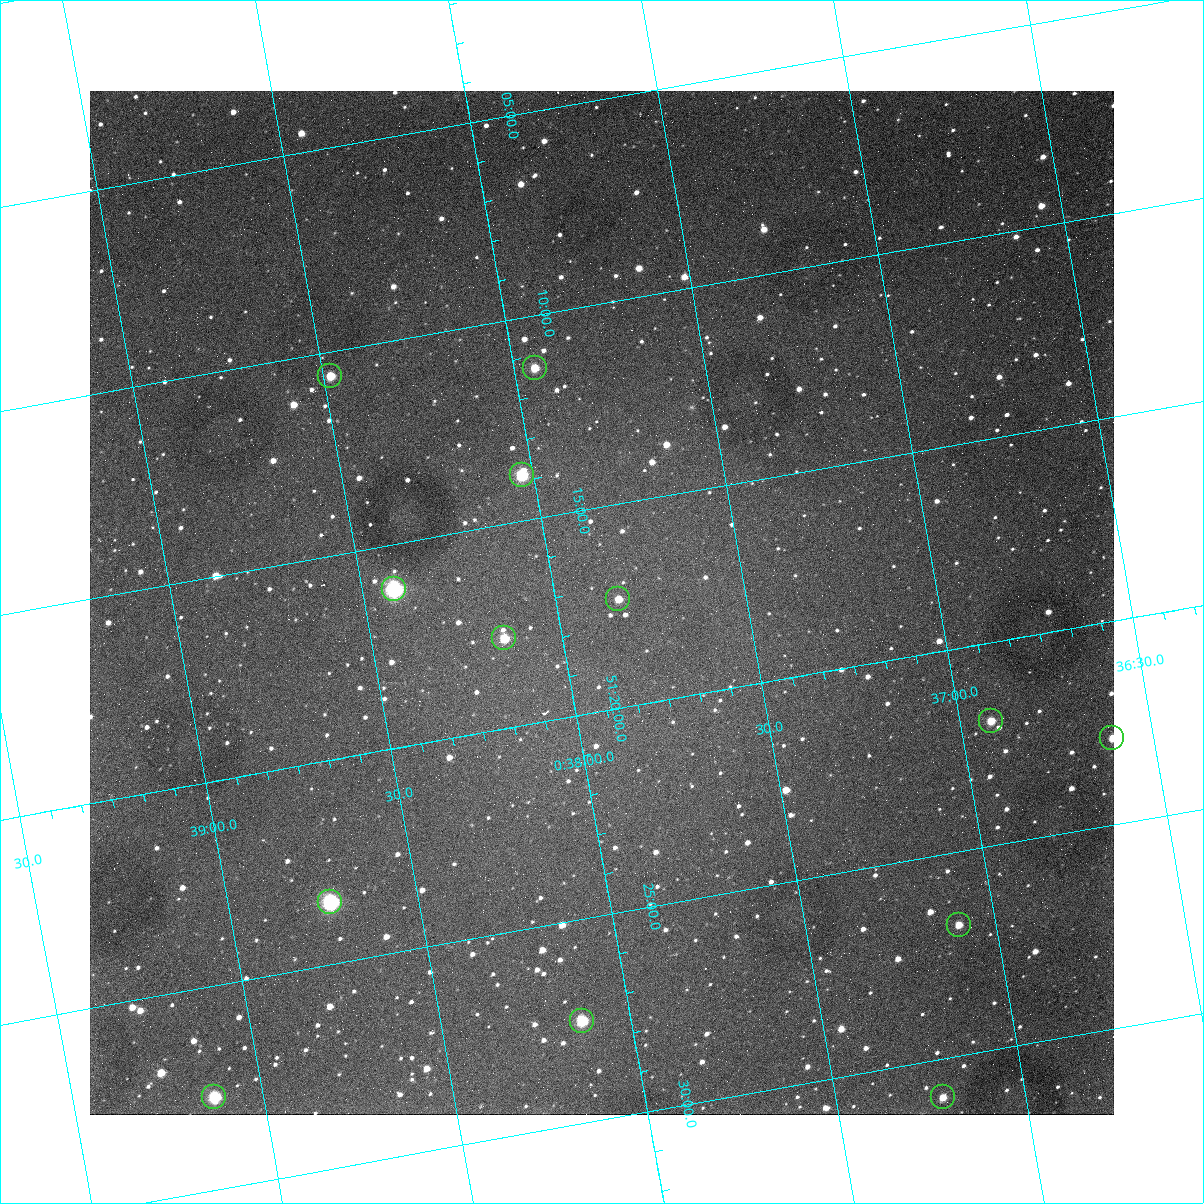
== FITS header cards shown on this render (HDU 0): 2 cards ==
NAXIS1  =                 1024
NAXIS2  =                 1024

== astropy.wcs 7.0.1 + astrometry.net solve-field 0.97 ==
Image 1024 x 1024 px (HDU 0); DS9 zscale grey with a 90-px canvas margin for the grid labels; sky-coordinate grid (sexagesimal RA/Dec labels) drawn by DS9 from the SOLVED WCS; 13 Tycho-2 reference stars matched to detected sources circled (green)
Header WCS: none
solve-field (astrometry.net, Tycho-2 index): SOLVED blind (the file carries no WCS)
Solved WCS: RA---TAN-SIP/DEC--TAN-SIP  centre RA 00:37:53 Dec +51:17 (9.47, +51.29 deg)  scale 1.49 arcsec/px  FOV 25.5' x 25.5'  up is -170 deg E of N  parity flipped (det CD > 0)
(file carries no celestial WCS; the grid is the blind solution)
Tycho-2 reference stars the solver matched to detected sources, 13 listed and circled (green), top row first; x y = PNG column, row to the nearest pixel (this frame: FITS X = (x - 90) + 1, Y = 1024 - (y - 91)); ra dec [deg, ICRS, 3 dp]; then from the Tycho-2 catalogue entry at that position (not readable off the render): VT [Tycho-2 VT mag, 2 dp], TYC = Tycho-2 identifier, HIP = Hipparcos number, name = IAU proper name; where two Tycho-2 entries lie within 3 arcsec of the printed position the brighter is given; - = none
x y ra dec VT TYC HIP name
535 368 9.486 +51.188 10.87 3261-2086-1 - -
330 376 9.620 +51.177 10.71 3261-2090-1 - -
522 475 9.507 +51.231 9.24 3261-2068-1 - -
394 589 9.604 +51.268 7.70 3261-1879-1 3018 -
618 599 9.459 +51.289 11.04 3261-1703-1 - -
504 638 9.538 +51.296 10.24 3261-1493-1 - -
991 721 9.229 +51.365 11.03 3261-2198-1 - -
1112 738 9.152 +51.381 11.06 3261-1519-1 - -
330 902 9.683 +51.391 7.88 3261-1837-1 - -
959 925 9.274 +51.446 10.91 3261-1253-1 - -
582 1021 9.532 +51.458 9.03 3261-1423-1 - -
214 1097 9.782 +51.462 9.45 3261-1155-1 - -
943 1097 9.305 +51.516 11.13 3261-2117-1 - -